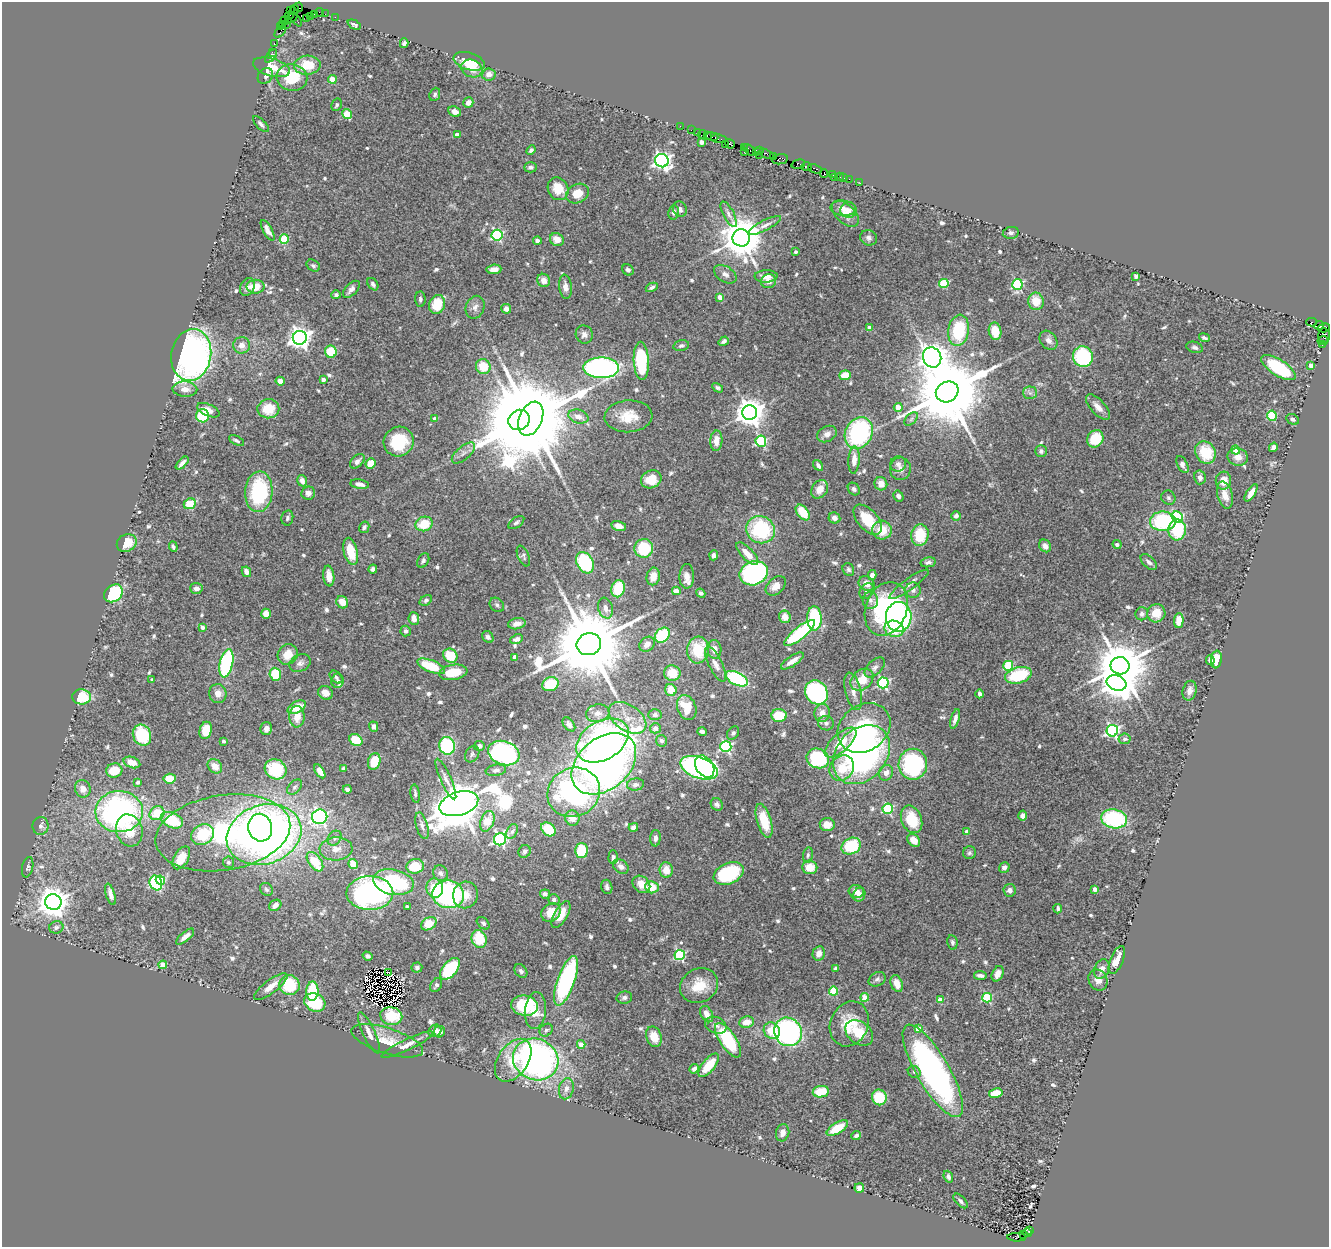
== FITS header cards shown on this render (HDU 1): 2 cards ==
NAXIS1  =                 1327
NAXIS2  =                 1245

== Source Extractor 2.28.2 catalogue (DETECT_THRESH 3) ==
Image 1327 x 1245 px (HDU 1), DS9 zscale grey, 1 PNG px = 1 image px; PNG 1331 x 1249 px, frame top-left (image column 1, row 1245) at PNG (2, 2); each listed source drawn as its Kron ellipse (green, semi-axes under 4 px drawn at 4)
Background 1.22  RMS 0.039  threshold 0.118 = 3 sigma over >= 5 px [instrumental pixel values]
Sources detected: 669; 7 with non-positive FLUX_AUTO (blend fragments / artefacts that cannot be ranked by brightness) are neither listed nor drawn; of the other 662, the 500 brightest by FLUX_AUTO listed and drawn (162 fainter detections omitted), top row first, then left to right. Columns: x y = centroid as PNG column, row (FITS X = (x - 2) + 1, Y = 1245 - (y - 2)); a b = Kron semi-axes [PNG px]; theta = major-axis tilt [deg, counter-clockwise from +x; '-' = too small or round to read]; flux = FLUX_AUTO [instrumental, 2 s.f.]
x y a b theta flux
299 7 4 3 - 55
295 9 4 3 - 66
290 11 3 2 - 17
320 12 4 2 - 79
315 14 3 2 - 80
325 14 2 2 - 26
289 15 4 3 - 16
311 16 3 2 - 59
335 17 2 2 - 37
291 18 6 3 30 160
306 18 2 2 - 38
296 19 8 3 -51 73
285 21 4 2 - 53
283 24 4 3 - 91
287 24 2 2 - 43
354 25 7 4 -25 6.2
280 27 4 3 - 120
280 32 7 3 48 130
274 43 2 2 - 15
404 43 5 4 - 6.4
272 52 2 2 - 20
271 56 8 4 49 7.3
469 61 16 8 -18 63
307 65 13 9 3 65
272 67 19 9 -15 58
472 68 11 8 -23 30
489 74 6 6 - 17
265 76 8 7 - 9.7
292 77 15 13 -10 98
332 79 4 4 - 60
435 94 7 5 68 6
468 103 5 5 - 16
337 105 6 5 - 7.7
455 112 6 5 - 13
347 114 5 4 - 73
261 124 10 4 -46 8.5
680 126 2 2 - 33
691 130 2 2 - 60
697 132 3 2 - 48
702 134 4 2 - 93
457 135 4 4 - 20
707 135 3 2 - 120
712 136 6 3 -10 130
719 139 8 3 -7 200
701 142 4 3 - 18
725 144 2 2 - 24
730 144 5 4 - 230
744 147 2 2 - 26
531 150 5 4 - 7
750 150 8 4 -40 410
756 151 4 3 - 180
759 151 3 2 - 160
744 152 2 2 - 62
766 154 7 3 -24 310
760 155 2 2 - 55
773 156 2 2 - 20
780 159 8 5 11 640
662 161 7 6 - 980
798 164 7 4 15 250
531 167 6 5 - 8.2
806 167 5 4 - 260
815 169 7 4 -24 460
824 173 4 3 - 240
832 174 2 2 - 19
834 177 3 2 - 30
840 177 4 3 - 280
844 178 2 2 - 26
849 179 2 2 - 57
860 183 2 2 - 19
558 189 12 10 -64 51
577 193 12 9 25 44
843 208 12 7 -6 16
680 209 8 6 -66 11
848 210 8 7 - 14
674 212 7 5 82 7.2
729 214 14 5 -63 12
845 214 16 9 -44 31
765 225 18 5 27 13
268 230 11 4 -60 17
1011 233 8 6 10 7.5
497 235 5 5 - 360
741 238 8 8 - 9800
868 238 9 7 -24 9
284 239 5 4 - 130
557 239 7 6 - 30
537 241 4 4 - 9.3
795 252 3 3 - 6.3
313 266 7 5 -31 6
494 269 7 5 5 15
628 270 6 5 - 6.8
725 274 12 7 -32 13
766 276 11 6 2 24
1136 276 4 4 - 6.7
544 280 7 6 - 18
769 281 7 7 - 22
944 283 5 4 - 130
373 284 7 4 -54 8.7
1017 284 5 5 - 230
247 287 9 7 61 11
255 287 9 7 0 45
565 287 12 6 -83 15
652 287 6 4 26 7.3
351 289 10 5 45 11
336 295 5 4 - 6.8
720 297 4 4 - 31
420 299 8 5 -88 6.2
1036 301 9 7 -80 48
437 304 10 7 72 67
475 307 12 9 68 15
506 309 5 4 - 14
1311 322 5 3 - 650
1319 325 5 3 - 36
869 328 4 4 - 25
1324 328 6 3 16 190
958 330 16 10 81 150
995 331 8 6 -79 51
584 335 9 8 - 12
1324 336 7 6 - 350
300 338 7 7 - 2000
1204 338 5 4 - 6.6
1049 340 10 7 -52 14
724 341 5 3 - 7.6
1323 341 5 3 - 260
241 345 8 8 - 21
1322 345 3 3 - 62
681 346 8 5 14 6.5
1195 347 8 5 -19 7.8
331 352 6 6 - 78
191 355 26 20 80 1200
932 357 10 9 - 3400
1083 357 10 10 - 210
641 361 19 7 -87 210
1311 365 4 4 - 18
483 367 7 7 - 61
601 368 18 10 -1 860
1278 368 20 8 -33 170
845 375 6 4 4 47
323 379 4 3 - 13
280 381 4 4 - 19
718 388 6 4 -30 6.5
185 389 12 7 -3 21
947 392 11 10 - 41000
1030 393 7 6 - 8.6
898 407 4 4 - 36
1098 407 16 7 -47 22
268 409 11 9 7 68
208 410 12 6 -24 22
750 413 7 7 - 3900
203 416 6 6 - 120
578 416 10 6 -17 20
628 416 24 16 4 65
1272 416 5 4 - 130
435 419 4 4 - 12
531 419 18 11 67 63000
911 419 8 5 46 6.4
1293 419 7 5 -27 9.3
519 420 11 10 - 21000
859 433 16 13 62 350
827 434 10 7 26 15
1095 439 9 7 57 69
236 440 8 4 -27 6.1
716 441 10 6 87 26
761 441 6 5 - 260
399 442 15 14 - 120
1273 447 5 4 - 8.6
1236 450 4 4 - 45
1041 451 6 6 - 8.5
1205 452 12 10 -61 95
463 453 14 6 40 14
1238 457 10 8 -13 22
854 460 13 5 87 25
357 461 8 5 46 11
182 463 8 3 45 11
371 464 5 4 - 62
898 464 8 7 - 9.9
818 465 6 4 -55 9.9
1182 465 9 5 -63 13
900 469 11 10 - 18
1200 477 7 6 - 12
651 479 10 8 26 48
302 481 6 4 -73 12
1223 481 9 7 81 31
360 484 9 4 -9 16
881 484 7 6 - 26
820 489 10 7 55 30
854 489 7 5 -49 7.4
259 492 20 13 86 230
308 493 7 6 - 12
1251 493 10 4 56 18
1225 495 14 7 -75 30
898 496 6 5 - 8.5
1168 498 7 6 - 7.2
190 504 6 5 - 55
803 512 9 5 -52 63
956 516 5 4 - 9.9
1177 517 6 5 - 230
287 518 7 6 - 6.8
834 518 6 5 - 13
868 520 18 10 -48 80
1163 521 13 9 3 230
516 522 9 5 36 6.9
424 524 9 7 17 64
619 526 7 5 -13 21
364 527 6 5 - 6.1
761 530 15 13 -26 220
882 530 9 9 - 55
1177 530 10 8 84 120
920 535 11 8 81 94
127 543 10 8 32 56
1117 545 4 3 - 11
1045 546 7 5 -49 15
173 547 5 3 - 6.2
644 548 9 9 - 120
351 551 14 6 -75 67
747 554 14 6 -46 35
714 555 5 4 - 8.7
523 556 11 5 -66 6.3
423 560 8 5 62 6.7
928 562 7 5 12 8.5
1149 562 10 5 -44 9.3
585 563 11 8 -61 250
373 569 4 4 - 7.3
848 569 7 5 -64 6.4
246 572 5 4 - 16
754 573 14 11 21 640
872 575 5 4 - 14
329 576 10 5 -83 24
653 576 9 6 78 31
687 576 12 7 88 25
867 583 8 7 - 20
909 584 24 5 36 18
776 586 11 8 44 28
196 588 6 5 - 13
618 589 9 6 77 100
913 590 7 7 - 12
676 591 4 4 - 42
867 591 8 6 56 9.5
113 593 10 8 38 200
701 593 5 4 - 7.6
426 600 7 4 34 6.7
870 601 9 7 83 9.7
342 602 6 5 - 27
497 605 8 6 -42 7.2
605 608 10 7 -73 19
886 609 27 20 69 390
1156 613 9 9 - 44
266 614 5 4 - 29
1142 614 6 6 - 8.8
785 617 6 6 - 31
899 617 15 13 89 560
814 618 12 7 -89 220
414 619 6 5 - 18
1179 620 7 5 87 34
517 624 9 5 11 18
203 627 4 4 - 14
894 629 10 8 -16 100
406 631 5 5 - 7.1
800 633 19 6 39 240
662 635 8 6 45 150
488 637 6 5 - 8.4
517 639 6 4 22 8.8
589 644 12 11 - 48000
647 644 8 6 41 19
714 649 9 7 -86 24
698 650 13 11 82 97
288 654 10 9 - 40
450 656 7 6 - 86
515 657 4 3 - 25
1210 660 5 4 - 12
1216 660 9 5 82 42
792 661 13 5 34 22
226 663 14 6 77 300
300 663 11 8 26 12
716 664 19 7 -65 22
431 666 15 6 -22 100
1008 666 5 5 - 160
1120 666 9 8 - 14000
875 668 12 7 45 13
453 672 14 7 9 73
672 673 8 7 - 52
275 674 6 5 - 84
1018 675 13 8 15 150
336 677 7 5 -44 6.7
737 679 12 6 -26 200
152 680 3 3 - 7.4
862 680 13 9 42 63
338 681 7 6 - 6.7
883 683 5 5 - 320
1116 683 10 7 -19 4100
550 684 8 7 - 63
671 690 6 5 - 47
853 691 19 7 -76 23
1190 691 10 7 75 16
816 692 13 11 -56 390
325 693 8 6 -38 24
218 694 9 9 - 19
980 694 4 3 - 8.9
81 697 9 7 -3 99
297 707 10 5 29 47
687 708 13 9 -68 64
598 713 12 9 12 19
822 713 9 8 - 19
655 715 6 5 - 8
779 716 7 6 - 72
297 717 11 7 89 31
627 718 21 13 -34 49
955 719 10 4 74 12
826 723 8 7 - 9.7
569 724 8 5 -51 10
374 727 5 4 - 13
655 728 5 5 - 14
864 728 28 23 37 170
266 729 6 6 - 13
206 730 8 6 76 46
702 731 5 4 - 8.5
1112 731 6 6 - 550
733 733 7 5 53 6.4
142 735 11 9 -66 140
1125 739 6 5 - 7.1
356 740 7 5 -36 60
602 740 28 19 31 640
224 741 3 3 - 6.4
662 741 6 5 - 9.9
841 742 20 8 42 67
447 746 9 8 - 190
479 746 5 5 - 9.2
726 747 5 5 - 350
504 753 16 11 -20 480
472 754 9 6 59 7
861 755 32 25 50 880
818 758 11 9 -22 190
132 762 8 5 -18 30
374 762 8 6 76 58
604 764 36 25 41 1900
913 764 15 14 - 340
215 766 8 6 -43 26
705 767 12 8 -56 630
699 768 20 10 -19 510
842 768 13 11 52 57
276 769 11 10 - 130
344 769 4 4 - 8.4
496 770 10 5 8 9.1
114 771 8 7 - 63
320 771 8 4 -59 18
886 773 8 6 63 17
170 779 6 5 - 46
446 779 22 5 -66 16
138 782 4 4 - 9.5
635 785 8 6 8 9.7
295 787 9 5 47 7.5
83 789 9 7 -70 21
347 789 4 4 - 7
574 792 27 24 27 670
415 794 9 4 -80 7.5
459 804 20 11 17 12000
717 804 6 6 - 8.8
888 809 5 5 - 250
119 812 23 20 0 710
157 813 8 6 30 74
1023 816 5 4 - 12
320 817 7 7 - 570
572 818 8 7 - 24
912 819 14 10 -66 90
1114 819 13 9 -10 250
172 820 12 7 -25 110
487 821 11 6 69 51
764 821 17 7 -73 75
827 825 7 6 - 28
41 826 9 8 - 10
422 826 14 5 -74 13
633 827 5 4 - 16
260 828 14 12 -77 500
548 829 8 6 -41 71
129 830 16 13 -74 60
512 831 8 5 62 7.3
966 832 4 4 - 9.6
223 833 68 37 9 770
203 835 12 10 31 100
264 835 38 29 18 1800
335 838 8 6 50 9.3
655 838 8 5 86 9.6
500 839 6 6 - 530
914 840 7 5 -44 31
851 846 10 8 27 140
336 849 16 11 2 32
524 851 6 5 - 6
581 851 7 6 - 96
969 853 6 6 - 6.4
808 855 8 5 80 6.4
613 857 7 4 89 11
181 858 12 7 59 51
228 862 6 5 - 6.9
315 862 11 6 -54 80
353 864 5 4 - 43
415 866 8 7 - 69
28 867 10 5 78 6.8
621 867 8 6 -36 14
810 867 7 7 - 45
1004 868 5 5 - 12
666 870 8 6 -83 33
440 873 8 7 - 9.1
729 873 16 10 24 180
160 880 5 4 - 120
393 882 20 12 -12 220
156 883 7 6 - 290
641 884 10 7 -43 34
607 887 7 5 -73 7.8
652 887 7 6 - 46
435 888 10 8 -79 52
266 889 7 6 - 6.1
1095 889 4 4 - 19
1010 890 6 6 - 12
856 891 7 6 - 21
370 893 23 17 0 720
110 894 11 4 -74 14
448 894 16 14 -9 450
545 894 5 4 - 7.5
465 895 13 12 - 42
859 895 7 6 - 20
554 900 5 5 - 7.7
53 902 8 7 - 4600
275 905 6 5 - 13
407 907 3 3 - 7
1058 909 5 3 - 6.9
551 913 10 8 40 44
561 915 15 6 60 42
483 923 7 5 -43 6.5
429 924 8 6 30 57
56 927 7 6 - 7.3
185 937 11 4 40 16
479 939 9 7 -73 85
952 942 7 5 -82 6.3
819 953 7 6 - 18
680 955 5 5 - 290
368 956 5 4 - 7.8
1117 960 15 6 68 28
163 965 4 4 - 41
417 968 5 5 - 7
836 968 4 3 - 12
450 969 13 7 50 180
1102 969 10 7 66 16
521 971 7 5 -52 6.9
388 972 4 2 - 7.4
998 974 8 5 63 15
980 975 6 3 -7 9.7
877 979 9 6 28 8.1
1098 980 11 9 -58 19
566 981 26 8 70 490
897 984 9 6 -69 33
289 985 10 10 - 110
436 985 7 5 59 8
271 986 20 6 37 31
699 986 19 16 26 61
312 991 9 6 89 100
834 991 4 4 - 120
865 997 4 4 - 58
624 998 8 6 13 8.3
987 998 5 4 - 180
940 1000 4 4 - 36
315 1002 11 8 -26 120
525 1006 13 10 -8 140
535 1010 18 10 85 38
707 1014 9 6 -61 24
391 1016 11 9 -11 77
747 1022 7 6 - 31
849 1024 23 19 66 81
716 1025 11 8 -22 16
918 1029 4 4 - 34
546 1030 7 5 43 7.5
435 1031 7 5 38 14
772 1031 8 7 - 60
440 1032 6 5 - 15
788 1032 14 13 - 590
369 1033 22 6 -65 21
859 1033 15 11 -37 58
654 1037 10 7 -68 42
728 1040 20 8 -57 200
387 1041 37 13 -17 58
581 1044 4 4 - 26
407 1045 28 5 25 25
536 1059 23 20 -23 1000
513 1060 24 15 56 81
709 1065 14 6 50 57
694 1069 5 4 - 9.5
933 1071 52 16 -60 850
914 1072 7 5 -31 7.7
566 1089 11 7 77 16
821 1092 8 5 9 72
996 1093 7 4 7 51
879 1097 8 7 - 79
837 1128 12 5 31 53
783 1133 8 6 75 15
856 1136 5 3 - 6
948 1177 6 4 -69 8.2
859 1188 5 5 - 18
961 1201 9 4 -46 7
1029 1230 3 2 - 150
1027 1233 4 3 - 220
1023 1235 3 3 - 99
1017 1237 9 4 -1 440
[162 fainter detections neither listed nor drawn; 7 non-positive-flux detections neither listed nor drawn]